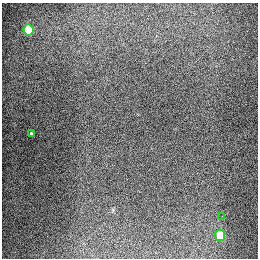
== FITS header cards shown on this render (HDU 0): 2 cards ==
NAXIS1  =                  256
NAXIS2  =                  256

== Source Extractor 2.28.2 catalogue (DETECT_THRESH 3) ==
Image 256 x 256 px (HDU 0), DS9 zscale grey, 1 PNG px = 1 image px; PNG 260 x 260 px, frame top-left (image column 1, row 256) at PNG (2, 3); each listed source drawn as its Kron ellipse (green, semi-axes under 4 px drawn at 4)
Background 1320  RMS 27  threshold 82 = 3 sigma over >= 5 px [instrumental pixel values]
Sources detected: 4; all 4 listed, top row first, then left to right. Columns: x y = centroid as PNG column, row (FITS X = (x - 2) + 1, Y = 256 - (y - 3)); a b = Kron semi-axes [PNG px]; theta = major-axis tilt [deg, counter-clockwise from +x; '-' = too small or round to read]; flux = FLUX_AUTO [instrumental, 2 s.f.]
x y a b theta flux
28 30 5 5 - 90000
31 133 3 3 - 2300
222 216 2 2 - 1900
220 235 6 5 - 66000